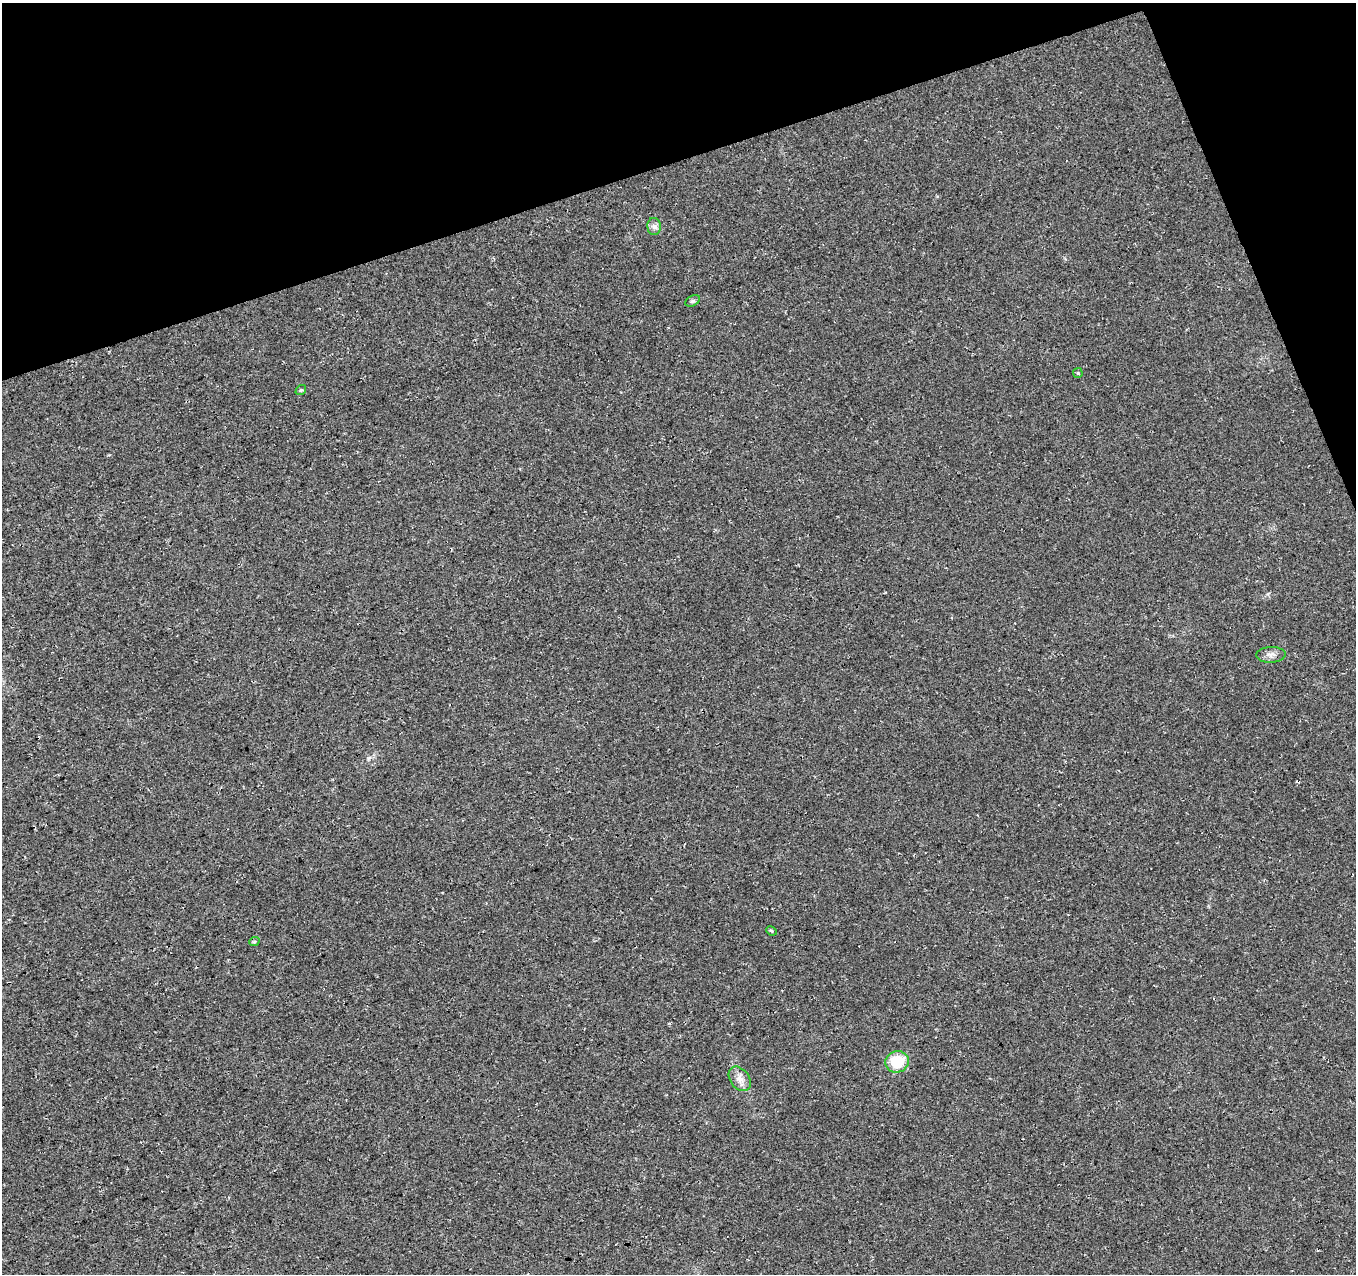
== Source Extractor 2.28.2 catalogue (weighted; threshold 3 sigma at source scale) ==
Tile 3 of 4 x 4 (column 3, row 1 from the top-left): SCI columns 2763-4116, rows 3910-5181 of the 5527 x 5327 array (HDU 1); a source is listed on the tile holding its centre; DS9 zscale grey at full resolution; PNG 1358 x 1276 px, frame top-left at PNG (2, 3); each listed source drawn as its Kron ellipse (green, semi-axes under 4 px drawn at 4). Shown black and unused: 16% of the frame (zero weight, under 3 of 4 exposures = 5% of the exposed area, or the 3 px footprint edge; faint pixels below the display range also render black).
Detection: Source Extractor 2.28.2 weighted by HDU 2 'WHT'; one run over the whole footprint, this tile lists its part. Background 0.0289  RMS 0.0074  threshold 0.0334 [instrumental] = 3 sigma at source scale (4.5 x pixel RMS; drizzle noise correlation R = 1.50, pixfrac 1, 0.0396/0.0396 arcsec/px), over >= 5 px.
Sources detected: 9; all 9 listed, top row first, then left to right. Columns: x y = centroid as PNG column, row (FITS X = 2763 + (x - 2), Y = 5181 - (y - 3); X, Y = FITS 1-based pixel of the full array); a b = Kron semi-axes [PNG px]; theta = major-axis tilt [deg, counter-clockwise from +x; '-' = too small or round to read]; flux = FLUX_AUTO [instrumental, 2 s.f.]
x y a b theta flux
654 226 8 6 -89 2.7
693 301 8 5 26 1.5
1078 373 5 4 - 0.89
301 390 6 4 41 1
1271 655 14 8 1 4
771 931 5 4 - 1.2
254 942 5 3 - 0.86
897 1062 11 10 - 24
740 1079 13 9 -53 5.4